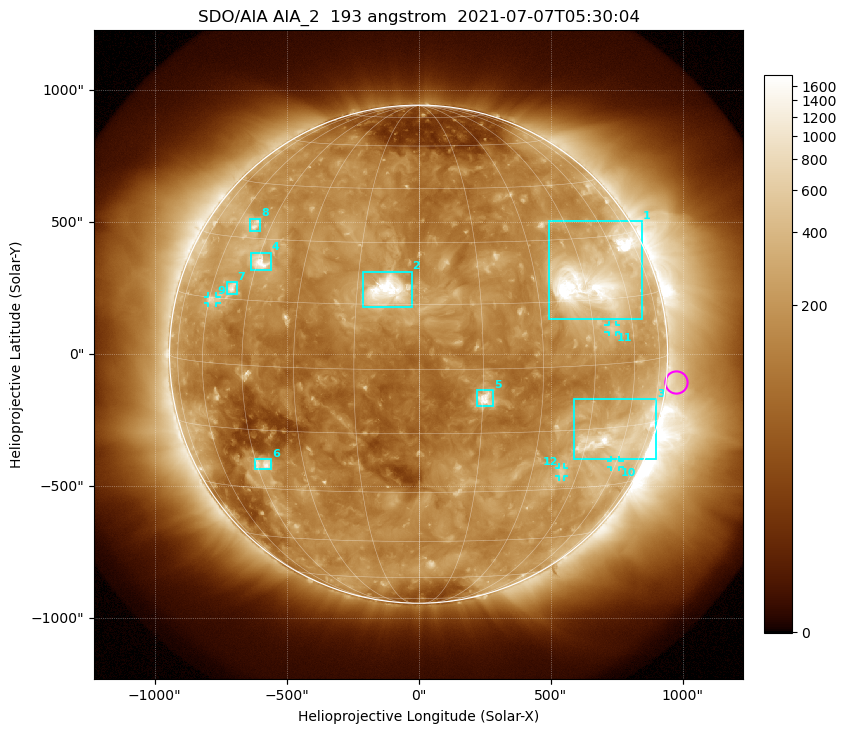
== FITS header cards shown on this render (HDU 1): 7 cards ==
TELESCOP= 'SDO/AIA '           / For AIA: SDO/AIA
INSTRUME= 'AIA_2   '           / For AIA: AIA_ATA1, AIA_ATA2, AIA_ATA3 or AIA_AT
WAVELNTH=                  193 / [angstrom] Wavelength
WAVEUNIT= 'angstrom'           / Wavelength unit: angstrom
DATE-OBS= '2021-07-07T05:30:04.843' / [ISO] Date when observation started; ISO 8
CTYPE1  = 'HPLN-TAN'           / CTYPE1: HPLN
CTYPE2  = 'HPLT-TAN'           / CTYPE2: HPLT

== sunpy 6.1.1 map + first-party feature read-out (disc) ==
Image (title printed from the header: SDO/AIA AIA_2  193 angstrom  2021-07-07T05:30:04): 1024 x 1024 px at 2.4 arcsec/px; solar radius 944 arcsec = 393 px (full disc in frame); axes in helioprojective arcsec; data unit not stated in the header (colour bar unlabelled)
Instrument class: DISC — disc imager (sunpy class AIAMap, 193 A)
Bright regions (active regions / flare kernels): reference = the median radial profile (limb darkening/brightening removed); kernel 9 px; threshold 5 sigma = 322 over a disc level ~157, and >= 1.15x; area >= 12 px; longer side >= 9 px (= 22 arcsec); searched inside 0.97 R_sun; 12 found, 12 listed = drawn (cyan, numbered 1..; 4 of them under ~33 arcsec drawn as corner ticks so the feature stays visible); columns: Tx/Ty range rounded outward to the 5 arcsec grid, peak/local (2 s.f.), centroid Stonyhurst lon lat
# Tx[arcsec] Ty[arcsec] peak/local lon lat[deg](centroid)
1 495..845 135..505 18 +49 +20
2 -210..-25 175..315 21 -8 +18
3 590..900 -400..-170 9.8 +57 -17
4 -635..-560 320..385 9.7 -44 +24
5 220..285 -200..-135 12 +16 -7
6 -620..-560 -440..-395 6.7 -43 -24
7 -725..-685 225..275 6.4 -52 +18
8 -640..-600 465..515 4.9 -52 +33
9 -800..-765 195..220 3.9 -59 +14
10 730..760 -430..-400 3.2 +60 -24
11 720..750 85..110 3.5 +52 +8
12 530..550 -465..-430 3.4 +39 -25
Off-limb structures (1.02-1.3 R_sun): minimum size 162 px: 3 found; the strongest spans PA ~220..315 deg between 1.02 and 1.3 R_sun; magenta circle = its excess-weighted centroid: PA ~265 deg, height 1.04 R_sun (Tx ~975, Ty ~-105 arcsec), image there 1.5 x the reference